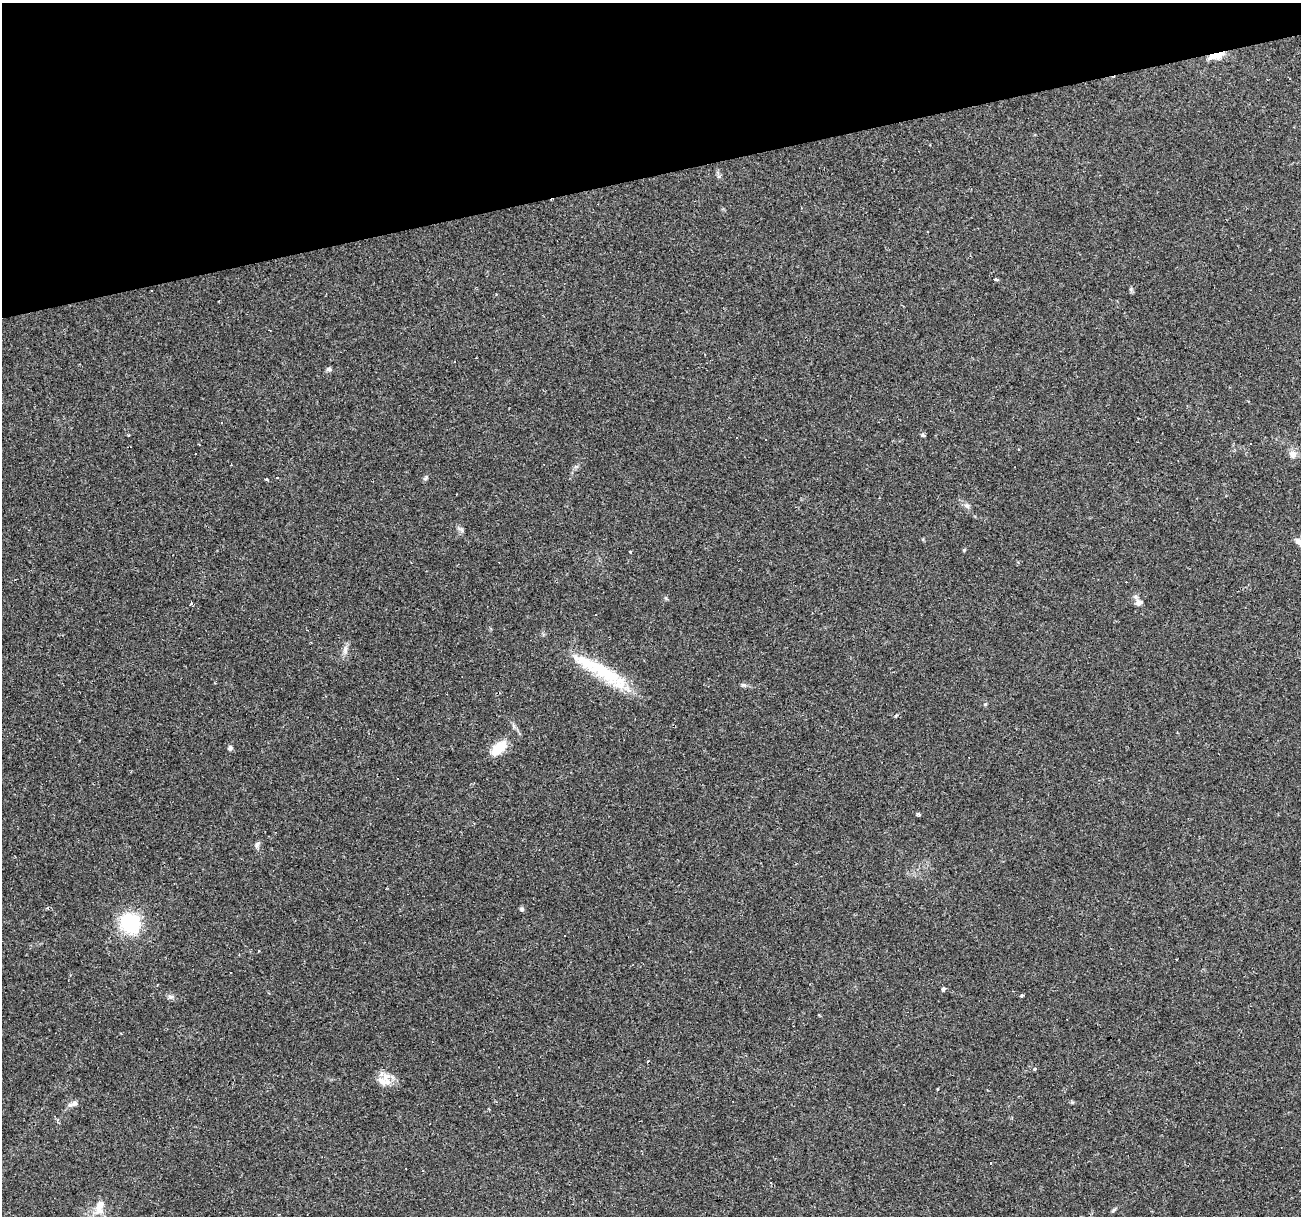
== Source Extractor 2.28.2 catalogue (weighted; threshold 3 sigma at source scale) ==
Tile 3 of 4 x 4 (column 3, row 1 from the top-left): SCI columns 2598-3896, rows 3688-4901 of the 5194 x 4998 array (HDU 1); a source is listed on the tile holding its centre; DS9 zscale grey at full resolution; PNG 1303 x 1218 px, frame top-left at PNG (2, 3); no overlay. Shown black and unused: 14% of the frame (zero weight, under 2 of 3 exposures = <1% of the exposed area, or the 3 px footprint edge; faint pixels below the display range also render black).
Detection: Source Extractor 2.28.2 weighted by HDU 2 'WHT'; one run over the whole footprint, this tile lists its part. Background 0.0476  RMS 0.0041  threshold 0.0186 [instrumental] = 3 sigma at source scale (4.5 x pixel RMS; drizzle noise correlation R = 1.50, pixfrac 1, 0.0396/0.0396 arcsec/px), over >= 5 px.
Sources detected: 62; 25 cosmic-ray / hot-pixel residue — not listed; the other 37 listed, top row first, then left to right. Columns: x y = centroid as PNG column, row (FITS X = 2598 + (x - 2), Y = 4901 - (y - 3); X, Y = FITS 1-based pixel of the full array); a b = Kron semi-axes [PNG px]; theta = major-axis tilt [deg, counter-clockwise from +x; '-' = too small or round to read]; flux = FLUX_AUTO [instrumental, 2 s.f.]
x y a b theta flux
1216 56 21 7 13 5.3
996 279 4 3 - 0.74
1131 290 7 5 -80 0.72
151 291 3 3 - 1
329 369 6 6 - 0.85
221 423 3 3 - 0.31
923 435 6 5 - 0.58
1019 450 3 2 - 0.77
196 454 3 3 - 0.96
1293 454 9 8 - 2.7
426 478 8 4 71 0.77
266 479 3 3 - 0.75
967 506 8 6 -47 1.3
462 530 7 4 -71 0.82
964 550 4 4 - 0.41
631 552 3 3 - 1.1
1139 602 10 8 28 1.8
345 650 10 6 83 1.7
599 669 81 16 -30 27
744 685 8 6 -14 0.93
896 716 5 4 - 0.5
230 748 8 5 82 0.92
499 748 22 11 45 8.2
918 814 5 4 - 0.96
257 845 11 5 73 1.1
522 909 6 6 - 0.83
130 923 25 23 -32 22
259 951 3 2 - 0.53
943 989 4 4 - 2.8
1021 996 3 3 - 2.9
170 997 8 6 -3 1.1
1035 1069 4 4 - 0.53
384 1082 22 11 -15 5.2
937 1089 3 3 - 0.71
74 1103 9 7 48 1.6
100 1207 19 11 78 5.1
1113 1210 9 3 40 0.68
Overlapping masked pixels (flux is a lower limit): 1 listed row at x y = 1216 56
Unlisted compact peaks at least as high as the median listed source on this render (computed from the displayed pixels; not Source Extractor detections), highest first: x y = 985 704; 1072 1102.